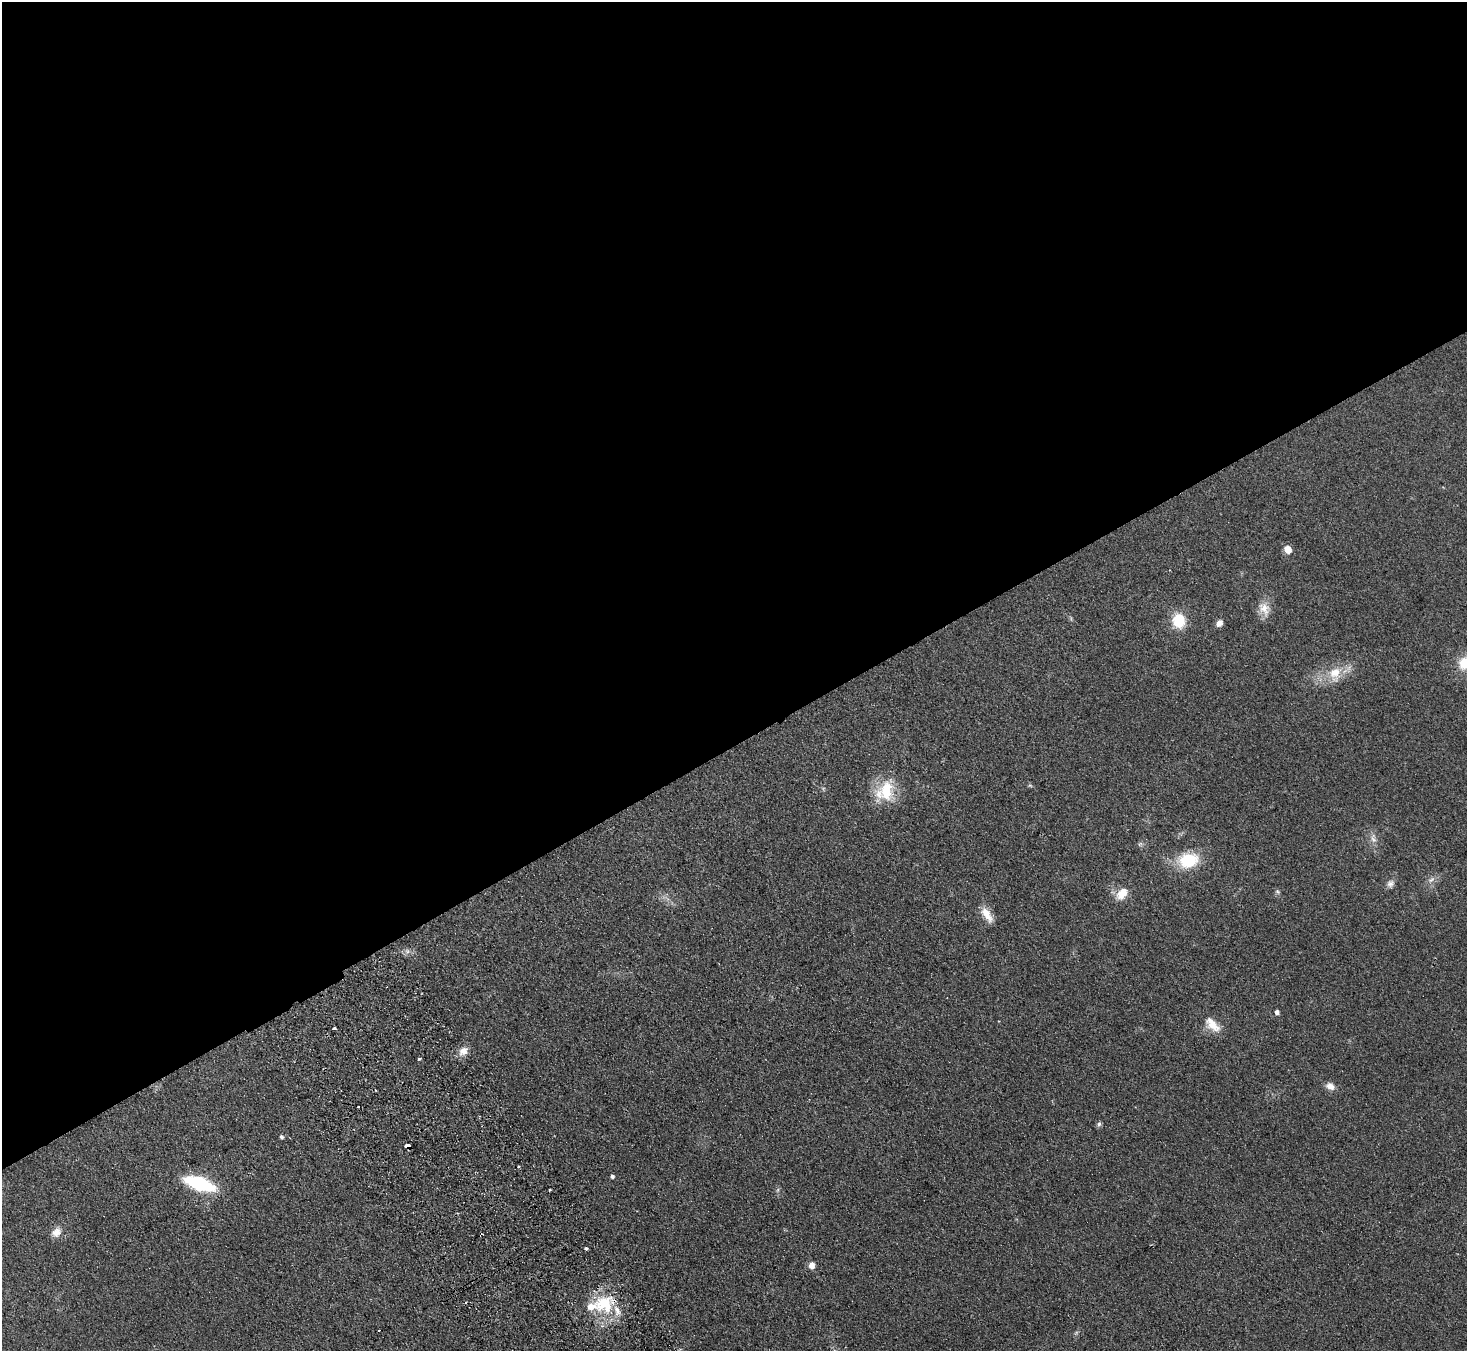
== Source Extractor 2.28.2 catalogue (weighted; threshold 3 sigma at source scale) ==
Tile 2 of 4 x 4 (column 2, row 1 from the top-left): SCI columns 1515-2979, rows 4240-5588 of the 5958 x 5920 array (HDU 1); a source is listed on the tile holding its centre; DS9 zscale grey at full resolution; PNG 1469 x 1353 px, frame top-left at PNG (2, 2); no overlay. Shown black and unused: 55% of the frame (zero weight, under 2 of 3 exposures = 3% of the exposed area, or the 3 px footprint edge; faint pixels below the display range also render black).
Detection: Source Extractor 2.28.2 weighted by HDU 2 'WHT'; one run over the whole footprint, this tile lists its part. Background 0.113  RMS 0.012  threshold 0.0527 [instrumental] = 3 sigma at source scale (4.5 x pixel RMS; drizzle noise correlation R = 1.50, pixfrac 1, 0.05/0.05 arcsec/px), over >= 5 px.
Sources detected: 40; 1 too faint to see at this stretch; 3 cosmic-ray / hot-pixel residue — not listed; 3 inside a brighter listed object's ellipse — not listed separately; the other 33 listed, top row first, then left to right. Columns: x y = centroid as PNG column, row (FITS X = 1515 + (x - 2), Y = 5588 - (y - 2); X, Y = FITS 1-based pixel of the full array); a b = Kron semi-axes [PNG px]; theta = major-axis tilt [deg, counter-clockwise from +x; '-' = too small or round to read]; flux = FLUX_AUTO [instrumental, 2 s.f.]
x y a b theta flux
1288 549 5 5 - 23
1264 609 21 14 -70 14
1179 621 17 15 -86 31
1219 623 8 6 45 6.4
1464 663 14 12 71 23
1335 673 21 16 81 23
1030 785 6 4 -2 1.4
885 791 30 22 59 43
1373 839 14 8 -81 7
1140 844 8 4 45 2.2
1188 860 21 15 10 48
1431 880 10 6 31 4.6
1390 884 11 9 38 5.1
1277 892 7 5 -35 2.1
1122 894 17 12 48 16
987 915 21 9 -58 14
1277 1012 4 4 - 4.3
1212 1024 24 11 -46 16
334 1028 3 3 - 9.8
463 1051 13 10 34 9.7
419 1059 3 3 - 4.9
1330 1086 10 8 -30 7.5
1099 1124 7 6 - 2.4
281 1137 5 4 - 2.8
408 1145 4 3 - 56
612 1176 4 4 - 2.7
199 1184 23 10 -18 110
550 1190 3 3 - 3.4
56 1232 14 11 43 9.3
586 1248 3 3 - 16
812 1265 7 6 - 7.7
604 1304 27 24 6 51
379 1331 3 2 - 1.4
Overlapping masked pixels (flux is a lower limit): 1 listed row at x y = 408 1145
Isophote crosses this tile's border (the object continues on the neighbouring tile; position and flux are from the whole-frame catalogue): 1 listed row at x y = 1464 663